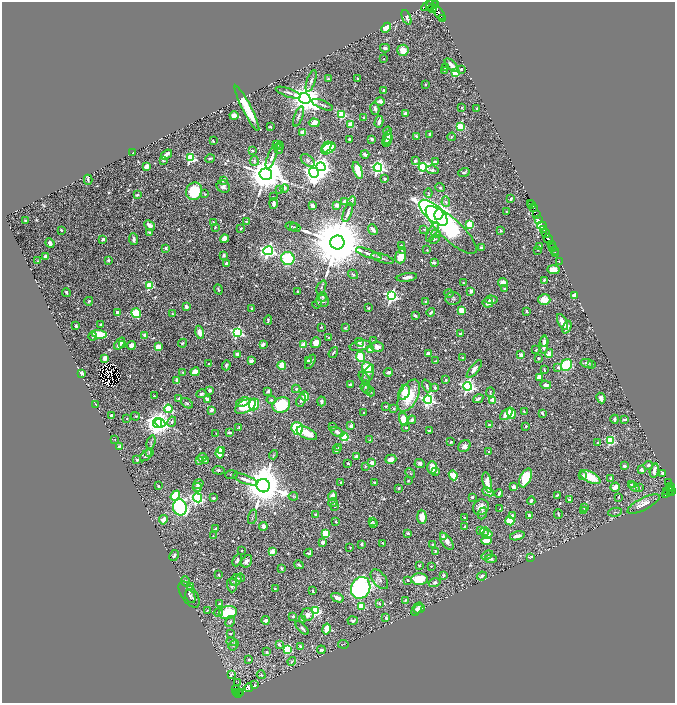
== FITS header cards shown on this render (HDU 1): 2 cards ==
NAXIS1  =                 1345
NAXIS2  =                 1402

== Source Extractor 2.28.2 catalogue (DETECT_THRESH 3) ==
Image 1345 x 1402 px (HDU 1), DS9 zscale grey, zoomed out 1/2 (1 PNG px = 2 x 2 image px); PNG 677 x 705 px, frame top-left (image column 1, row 1402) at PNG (2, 2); each listed source drawn as its Kron ellipse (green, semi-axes under 4 px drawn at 4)
Background 0.829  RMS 0.012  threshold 0.035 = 3 sigma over >= 5 px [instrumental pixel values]
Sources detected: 779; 59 cannot appear on this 1/2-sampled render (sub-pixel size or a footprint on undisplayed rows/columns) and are neither listed nor drawn; of the other 720, the 500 brightest by FLUX_AUTO listed and drawn (220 fainter detections omitted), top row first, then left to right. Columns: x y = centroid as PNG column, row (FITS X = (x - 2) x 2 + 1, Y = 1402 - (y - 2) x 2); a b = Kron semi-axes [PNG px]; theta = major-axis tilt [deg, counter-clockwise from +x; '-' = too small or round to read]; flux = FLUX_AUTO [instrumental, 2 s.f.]
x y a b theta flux
432 4 7 4 51 1200
435 4 3 1 - 270
427 6 7 3 32 380
432 9 4 2 - 91
439 13 8 3 -52 370
406 17 8 3 -66 11
442 18 2 1 - 64
386 28 6 3 45 43
385 48 5 3 - 6.8
403 50 5 5 - 26
384 59 2 2 - 2.9
452 65 8 3 -42 27
445 68 4 3 - 3.6
461 69 2 2 - 8.7
444 70 3 3 - 2.9
455 73 3 3 - 80
357 78 3 2 - 2
328 79 3 3 - 3.9
311 81 11 3 71 5.8
425 84 2 2 - 2.3
384 90 4 3 - 6.1
288 93 13 3 -19 6.7
305 99 6 5 - 4600
380 101 5 3 - 14
322 105 11 3 -22 5.4
247 108 25 4 -63 50
462 108 3 3 - 2.3
477 108 3 2 - 2.4
375 109 6 3 -78 7.5
405 113 2 2 - 13
342 115 3 3 - 120
234 116 4 3 - 18
298 117 10 3 69 5.4
364 117 3 3 - 2.5
379 122 6 3 77 8.8
314 123 5 4 - 19
351 125 3 2 - 68
270 127 3 2 - 5.2
460 127 3 3 - 90
388 131 4 3 - 3.4
303 132 4 4 - 17
430 134 3 2 - 4.7
417 136 4 3 - 5.2
388 137 6 4 71 10
451 137 4 4 - 3.1
350 139 4 2 - 5.8
372 139 3 3 - 6.8
387 140 6 3 44 11
213 141 3 2 - 2.2
387 143 3 3 - 7.2
277 145 4 4 - 5.5
280 146 4 2 - 2.3
326 147 6 3 48 80
279 149 5 3 - 3
329 149 7 5 33 130
252 151 3 2 - 2.3
133 153 3 1 - 2.3
166 154 6 3 35 18
365 154 4 3 - 8.8
272 156 13 3 69 9.6
190 158 4 3 - 210
210 158 5 2 - 3.5
163 160 3 2 - 2.5
308 160 8 5 -39 6.7
254 161 5 4 - 6
415 161 3 2 - 7.5
435 162 2 2 - 22
146 166 4 3 - 14
321 167 5 4 - 1200
378 167 4 4 - 630
423 167 4 4 - 250
358 170 9 3 -70 69
432 170 6 4 -8 5.8
464 172 6 3 20 3.3
314 173 5 5 - 1800
266 174 6 5 - 7500
385 179 3 3 - 4.2
88 180 5 2 - 4
224 180 2 2 - 29
223 187 7 6 - 9.1
284 188 4 4 - 3.2
440 188 5 4 - 3.5
279 189 3 3 - 1.8
194 191 9 8 - 130
428 193 4 3 - 2.4
137 194 3 2 - 3.2
205 194 4 3 - 2.2
273 197 2 2 - 2.3
511 199 3 2 - 6.8
344 201 4 3 - 8.7
352 201 5 3 - 2.8
446 202 5 3 - 5
274 203 5 3 - 6.8
531 203 2 1 - 24
532 204 2 1 - 32
312 205 3 3 - 11
337 205 3 2 - 26
533 208 3 2 - 300
348 212 10 3 72 8
506 212 3 2 - 1.9
433 213 17 8 -41 1600
439 215 6 4 73 2100
537 215 4 2 - 75
25 220 2 2 - 2.3
538 220 2 1 - 51
246 221 2 2 - 3.9
214 222 4 2 - 2.5
150 225 6 4 -44 11
470 225 4 3 - 62
291 226 6 2 -10 2.1
542 226 4 2 - 68
215 227 2 2 - 3.2
295 227 5 3 - 2.4
241 228 3 2 - 2.9
424 229 4 3 - 2.1
544 229 4 3 - 130
61 230 3 2 - 3.5
373 230 6 3 -50 12
451 230 33 10 -43 490
501 231 2 2 - 7.3
150 232 3 2 - 4
432 232 11 3 64 5.4
546 233 4 2 - 130
436 234 4 3 - 5.6
103 239 3 2 - 6.2
133 239 6 2 -84 6.6
224 239 4 4 - 19
434 239 5 4 - 2.7
548 239 5 2 - 630
337 242 7 7 - 27000
50 243 5 3 - 20
551 244 2 1 - 100
401 246 4 3 - 2.8
540 246 3 3 - 3.2
166 248 2 2 - 11
481 248 4 3 - 7.5
553 248 2 2 - 110
402 250 3 2 - 2.2
427 250 2 2 - 2
538 250 4 3 - 1.8
554 250 3 2 - 16
268 251 5 4 - 710
369 254 13 3 -20 11
556 254 2 1 - 36
224 255 4 3 - 4.7
45 256 3 3 - 11
401 256 7 5 74 43
382 258 12 3 -17 5.6
288 259 7 6 - 120
108 260 3 2 - 3.3
37 261 2 2 - 2.2
560 261 2 1 - 29
226 263 2 2 - 14
434 263 4 2 - 3.9
553 270 6 4 -3 22
353 274 5 3 - 3.3
407 277 10 3 9 11
544 280 3 3 - 2.5
463 283 3 3 - 2.7
503 283 5 4 - 18
150 285 3 3 - 140
321 287 7 3 66 4.2
218 289 5 3 - 4.1
505 289 3 3 - 4.9
471 291 3 2 - 11
66 292 4 2 - 3.8
298 292 2 2 - 2.3
449 293 4 4 - 2.7
575 295 3 2 - 53
391 296 4 4 - 460
323 297 5 3 - 3.8
453 299 8 6 -2 5.2
491 300 6 3 -3 7
544 300 6 5 - 30
89 301 4 3 - 2.9
322 301 6 5 - 10
426 302 3 2 - 3.4
488 303 5 5 - 14
317 304 5 3 - 2.9
186 307 3 3 - 12
251 308 2 2 - 4
368 308 3 2 - 2.7
461 310 3 3 - 55
527 311 3 2 - 2.8
117 312 4 3 - 9.2
431 312 4 3 - 5.5
136 313 5 4 - 60
173 314 3 2 - 2.2
415 316 3 2 - 6.2
268 320 5 2 - 4.1
563 322 9 3 -62 20
101 325 3 2 - 3.4
76 326 3 2 - 8.2
321 327 3 2 - 2.4
567 327 7 3 66 14
345 328 4 3 - 2.6
199 332 7 4 -78 19
237 332 4 4 - 340
460 333 3 2 - 3.8
99 334 7 4 -8 61
145 335 2 2 - 28
93 336 4 3 - 3.4
329 338 4 3 - 2.8
373 341 3 2 - 2.1
544 341 5 3 - 7.8
359 342 5 4 - 7
182 343 5 3 - 4.4
316 343 5 4 - 24
120 344 7 4 51 21
123 344 3 3 - 9.9
263 344 4 3 - 10
131 345 4 4 - 11
303 345 3 2 - 43
544 345 9 4 87 20
360 346 10 5 11 14
158 347 3 3 - 39
377 347 7 5 -9 15
370 349 2 2 - 32
536 350 3 3 - 2.9
333 353 6 2 56 3.6
549 353 4 3 - 27
238 354 3 2 - 7.5
428 354 3 3 - 17
521 355 2 2 - 31
360 357 5 4 - 78
105 358 4 4 - 13
463 358 2 2 - 4.1
538 358 3 2 - 2.6
251 361 4 3 - 11
308 361 4 3 - 6.1
436 361 3 2 - 2.1
310 362 8 3 58 6.8
587 363 6 4 -11 8.6
209 364 2 2 - 2.3
591 364 3 3 - 2.5
226 365 5 3 - 4.4
566 365 6 5 - 140
282 366 4 3 - 46
367 367 5 5 - 63
558 367 4 3 - 4.6
474 369 11 3 52 11
544 370 3 2 - 2.5
195 372 4 4 - 30
388 372 4 3 - 7.6
82 373 3 2 - 15
183 373 3 3 - 3
368 375 11 4 65 9.9
539 377 4 3 - 29
364 378 7 3 -49 3.1
446 380 3 3 - 3.6
177 381 3 2 - 15
350 385 3 3 - 5.6
546 385 5 3 - 11
365 386 6 4 83 4.1
427 386 6 3 -67 6.1
467 386 4 4 - 650
435 388 2 2 - 15
296 389 4 3 - 3.7
367 389 5 3 - 2.8
210 390 3 3 - 7.4
268 391 3 2 - 7.3
371 392 4 3 - 2.5
404 392 8 5 67 22
490 392 5 2 - 2
201 394 5 3 - 6
409 395 17 9 62 75
154 396 3 2 - 1.8
305 396 5 3 - 44
601 398 5 4 - 10
179 399 3 3 - 6.1
208 399 4 3 - 14
478 399 5 2 - 6
271 400 4 4 - 5.1
301 400 6 4 67 6.4
428 400 4 4 - 500
493 400 3 3 - 59
322 401 5 3 - 5.9
243 402 7 4 20 12
187 403 7 4 -34 3.8
254 404 6 5 - 71
96 405 3 2 - 6.4
281 405 9 7 30 120
245 406 11 6 27 84
386 406 3 2 - 2.9
394 408 3 3 - 3.1
168 409 4 3 - 140
211 410 4 3 - 9.9
524 412 3 2 - 2.1
364 413 2 2 - 5.2
511 413 6 3 -72 100
542 413 3 2 - 5.4
506 414 7 4 43 27
111 416 3 2 - 5.9
135 416 4 3 - 2.5
127 419 2 2 - 2.3
403 419 7 4 -75 46
615 419 4 3 - 5.6
625 419 4 2 - 4
412 420 4 3 - 8.3
172 422 5 4 - 5.4
157 423 5 4 - 2600
160 423 5 3 - 390
489 425 2 2 - 7.4
351 426 3 3 - 7.1
526 426 2 2 - 4.1
239 427 3 2 - 2
333 427 3 3 - 2.3
406 427 2 2 - 3.1
297 428 6 5 - 120
429 431 2 2 - 3.7
337 432 7 4 -32 8
216 433 2 2 - 2.1
229 433 4 2 - 4.6
307 433 11 5 -26 31
344 437 4 3 - 130
115 439 3 3 - 2
370 440 3 3 - 2.4
610 441 3 3 - 210
151 442 7 2 73 3.3
451 442 3 2 - 3.3
598 443 3 2 - 3.6
464 446 7 5 39 9.1
119 447 2 2 - 34
338 447 3 3 - 2.5
221 450 3 2 - 25
336 450 3 2 - 5.7
150 452 3 2 - 11
489 452 2 2 - 7
220 453 6 4 87 39
146 455 7 4 45 4.5
273 455 5 2 - 1.9
356 456 3 3 - 7.4
202 457 5 3 - 7.2
391 459 6 4 17 18
137 460 2 2 - 12
199 460 2 2 - 22
205 461 3 2 - 2.5
348 463 2 2 - 4.9
371 463 3 2 - 31
420 463 5 4 - 5.8
648 465 5 3 - 6
365 466 3 3 - 2
624 466 3 3 - 8.5
432 468 6 5 - 26
218 470 6 3 -7 3.1
642 470 4 3 - 6.4
654 470 7 3 76 13
436 471 3 3 - 5.3
410 473 5 3 - 2.7
663 473 4 3 - 5.3
231 475 6 2 4 2.2
453 475 5 3 - 73
583 476 3 3 - 5.8
590 477 11 5 -29 58
526 478 10 5 66 82
611 478 2 2 - 15
245 479 13 3 -21 12
408 481 2 2 - 2.3
341 482 3 2 - 2.3
374 482 3 2 - 1.9
487 482 10 4 -77 33
668 483 3 1 - 22
198 484 5 3 - 7.6
631 484 4 3 - 3
158 486 2 2 - 3.3
263 486 7 6 - 9800
197 487 4 4 - 8.6
513 487 4 3 - 11
615 487 5 3 - 31
634 487 6 3 -35 9.5
640 487 3 3 - 2.3
670 487 2 1 - 24
399 488 3 2 - 2.6
670 489 3 1 - 22
666 491 3 1 - 60
671 491 4 2 - 100
488 492 6 4 -25 13
668 492 7 2 44 180
499 493 4 2 - 5
557 495 2 2 - 3
175 496 5 4 - 73
293 496 4 3 - 2.2
333 496 4 3 - 28
472 497 3 3 - 5.2
619 497 2 2 - 3.9
197 498 4 4 - 340
213 498 2 2 - 4.9
569 499 3 2 - 6.8
531 501 4 2 - 6.3
333 503 5 3 - 3.6
643 504 18 6 27 21
335 506 3 2 - 2.6
180 507 8 7 - 480
481 507 8 7 - 22
585 507 2 2 - 18
500 509 3 1 - 2
584 510 4 3 - 2.3
615 512 7 2 9 3
482 513 6 3 68 5.3
558 514 5 2 - 3.3
315 515 3 2 - 2.7
512 515 3 2 - 4
529 515 3 3 - 6
252 517 7 2 74 2.4
422 517 7 4 -88 26
464 517 3 2 - 2.4
163 520 4 4 - 16
510 521 5 4 - 81
336 522 3 2 - 2.2
372 522 4 3 - 3
374 524 4 3 - 3.8
263 526 4 4 - 10
465 527 2 2 - 10
215 529 3 3 - 7.3
481 530 3 2 - 16
485 532 4 4 - 3
326 533 4 3 - 58
408 533 2 2 - 13
487 534 5 3 - 14
213 536 2 2 - 2.1
517 536 7 3 14 14
443 537 2 2 - 21
447 541 10 5 -56 14
486 541 5 3 - 24
322 542 4 3 - 11
383 543 3 2 - 2.4
362 544 3 2 - 6.4
432 544 3 2 - 3.3
350 547 3 2 - 1.8
241 550 2 2 - 2.2
273 551 3 2 - 63
435 551 2 2 - 2
309 553 4 3 - 4.6
487 555 6 4 21 4.3
174 556 6 3 61 5.1
531 557 4 2 - 6.1
491 559 6 3 2 5
237 560 6 4 64 7.1
247 561 7 5 59 7.3
299 565 5 3 - 5
419 565 2 2 - 4.7
431 566 3 2 - 2.3
281 568 4 3 - 2.7
219 574 3 2 - 3.3
443 575 4 3 - 3.4
482 576 5 3 - 5.8
240 578 4 3 - 3
379 579 11 6 -51 12
419 579 8 6 3 58
236 580 6 5 - 14
407 580 3 2 - 2.5
185 581 5 3 - 4.3
435 583 6 4 14 4.6
232 585 7 5 -88 10
191 587 4 3 - 3.4
361 588 11 9 62 520
275 589 4 3 - 3.4
312 591 4 3 - 2.5
189 595 15 7 -55 9
190 597 7 5 -64 6.1
337 598 7 3 -24 12
406 600 3 2 - 3.6
220 603 4 3 - 4.9
379 604 3 3 - 2
361 606 3 3 - 75
417 609 7 4 57 13
419 609 6 3 21 17
207 610 4 3 - 2.5
316 611 4 3 - 230
218 612 5 3 - 2.5
228 612 9 6 12 110
307 615 6 6 - 14
293 616 2 2 - 14
386 618 2 2 - 11
266 620 4 3 - 8.3
303 620 3 2 - 4.1
353 621 5 4 - 7.2
230 622 6 3 62 4.4
302 628 8 4 -45 5.3
326 629 5 3 - 31
230 633 3 2 - 2.8
231 642 5 2 - 1.8
343 644 5 3 - 2.1
234 645 6 3 52 3.1
279 645 3 3 - 7.1
300 647 4 3 - 7
287 649 4 4 - 150
321 650 4 3 - 6.9
266 652 4 3 - 4
249 660 3 3 - 3.3
292 661 4 3 - 3.4
231 674 3 2 - 3.4
261 675 4 3 - 4.4
238 682 2 1 - 2.4
254 685 3 3 - 2.1
249 688 4 3 - 2.8
235 690 2 1 - 16
237 692 2 2 - 46
241 693 2 1 - 9.5
238 694 2 1 - 20
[220 fainter detections neither listed nor drawn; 59 sub-pixel or undisplayed-footprint detections neither listed nor drawn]